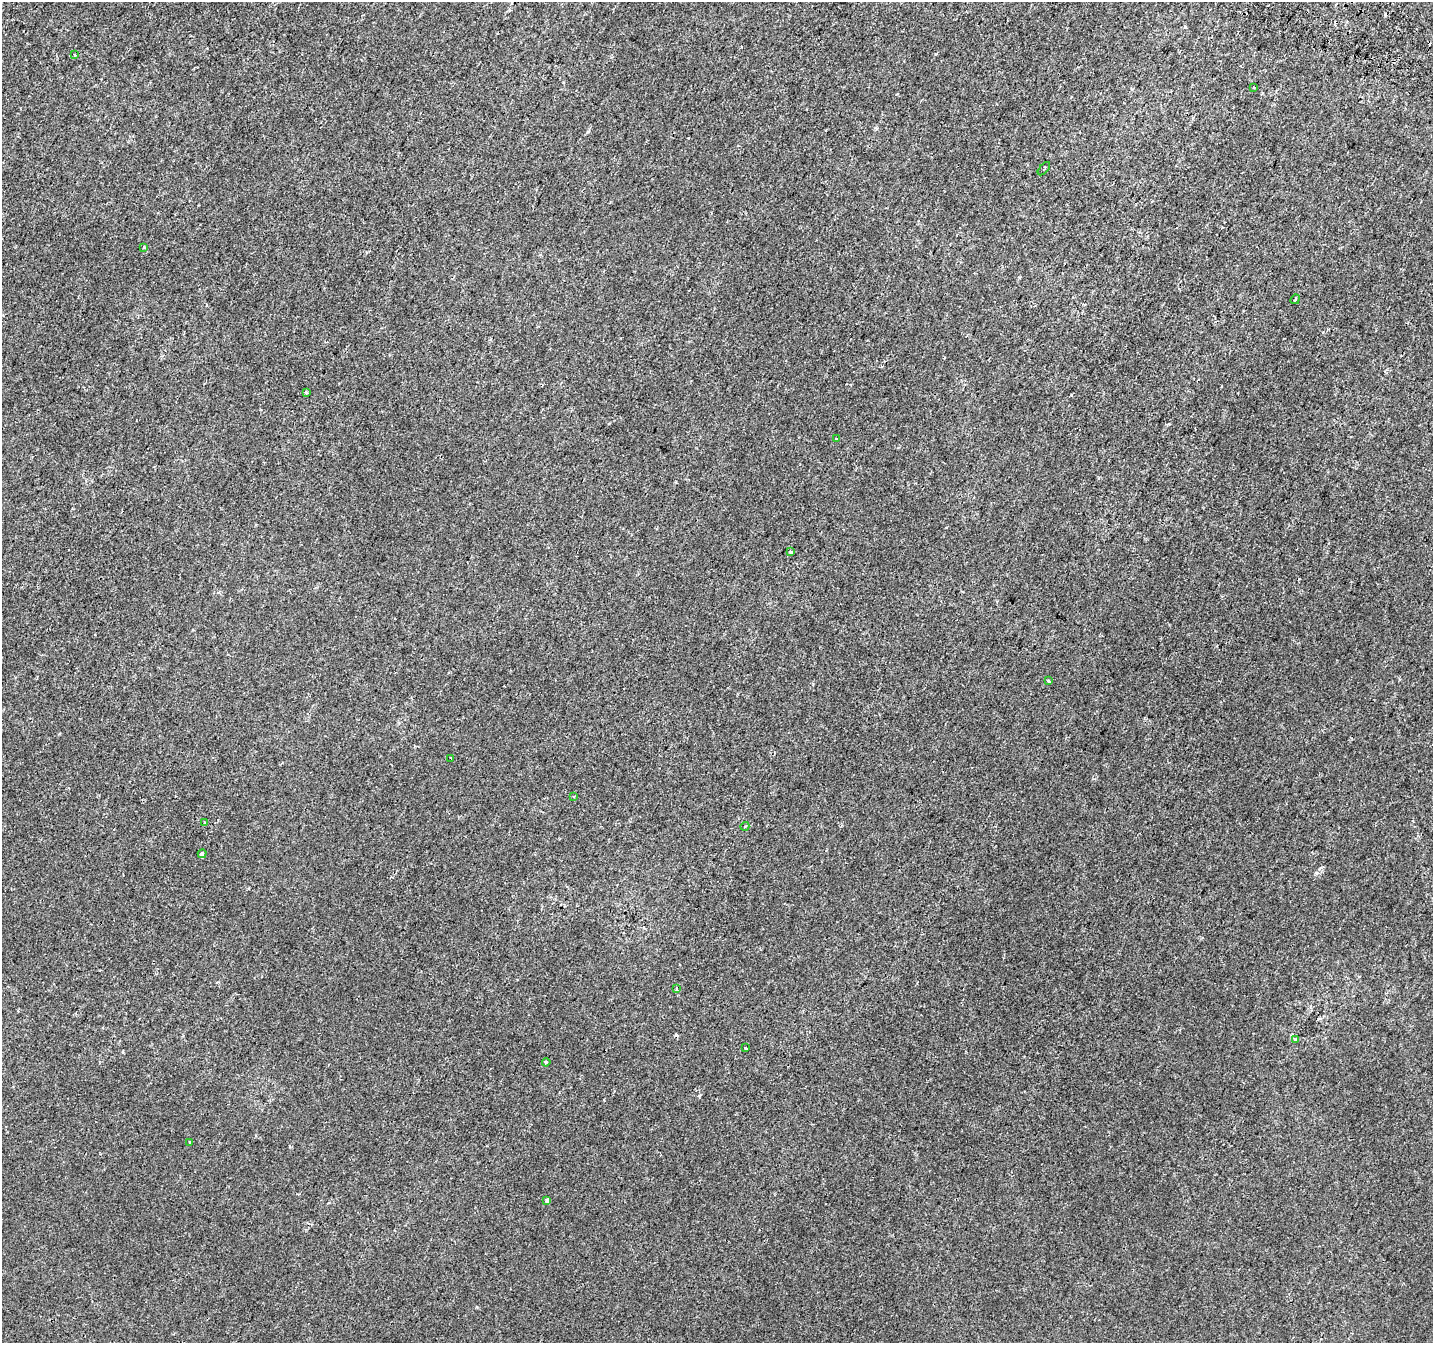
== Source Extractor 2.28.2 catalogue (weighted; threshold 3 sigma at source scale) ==
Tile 10 of 4 x 4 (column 2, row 3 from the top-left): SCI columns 1460-2890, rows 1648-2988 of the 5773 x 5911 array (HDU 1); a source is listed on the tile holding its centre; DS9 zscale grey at full resolution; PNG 1435 x 1345 px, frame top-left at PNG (2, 2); each listed source drawn as its Kron ellipse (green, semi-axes under 4 px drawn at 4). Shown black and unused: <1% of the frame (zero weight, under 2 of 3 exposures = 2% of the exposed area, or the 3 px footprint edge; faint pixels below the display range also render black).
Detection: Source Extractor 2.28.2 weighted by HDU 2 'WHT'; one run over the whole footprint, this tile lists its part. Background 1.45e-04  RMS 0.0028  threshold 0.0125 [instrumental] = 3 sigma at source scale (4.5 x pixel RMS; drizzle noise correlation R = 1.50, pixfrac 1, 0.0396/0.0396 arcsec/px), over >= 5 px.
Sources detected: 24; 4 cosmic-ray / hot-pixel residue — neither listed nor drawn; the other 20 listed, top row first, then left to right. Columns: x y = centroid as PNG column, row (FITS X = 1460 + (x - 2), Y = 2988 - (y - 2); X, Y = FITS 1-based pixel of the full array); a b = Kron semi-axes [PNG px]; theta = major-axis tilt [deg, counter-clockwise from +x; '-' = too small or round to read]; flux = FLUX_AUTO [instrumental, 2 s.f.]
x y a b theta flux
75 55 3 3 - 1.3
1253 88 3 3 - 1.3
1044 169 8 2 49 0.28
144 247 4 3 - 0.51
1295 299 5 2 - 0.29
306 393 3 3 - 0.49
836 439 3 3 - 0.59
791 552 3 3 - 1.4
1048 681 4 3 - 0.3
451 758 3 2 - 0.25
574 796 3 3 - 0.3
204 823 3 3 - 0.5
745 826 4 3 - 0.29
202 854 4 3 - 3.1
676 989 4 3 - 0.36
1295 1040 4 3 - 0.58
746 1048 3 3 - 0.38
546 1062 4 3 - 0.33
190 1142 3 2 - 0.28
547 1201 4 3 - 0.67
Unlisted compact peaks at least as high as the median listed source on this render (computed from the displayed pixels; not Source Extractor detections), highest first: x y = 1316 873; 1071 395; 588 131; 699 1096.